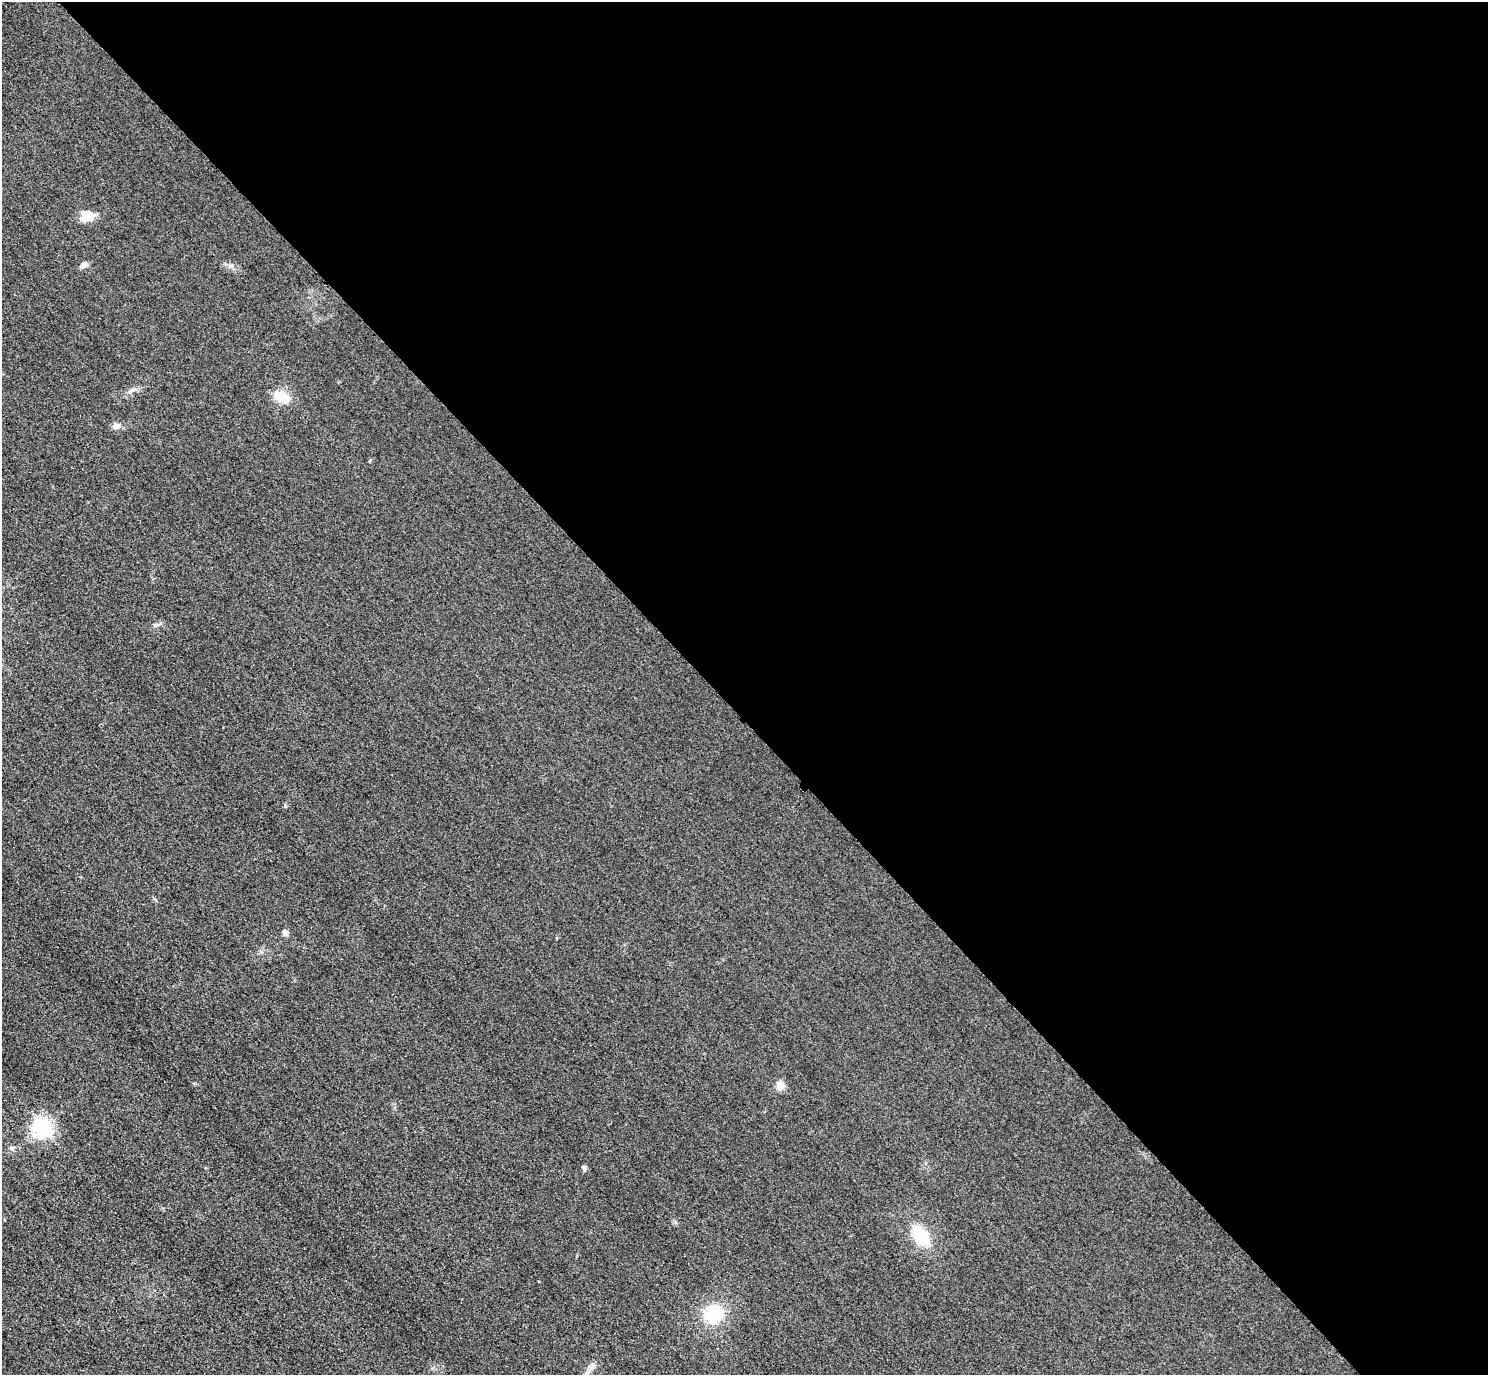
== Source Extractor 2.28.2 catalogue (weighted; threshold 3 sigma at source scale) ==
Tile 8 of 4 x 4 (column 4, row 2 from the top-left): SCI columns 4490-5975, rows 2931-4303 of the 6005 x 6003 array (HDU 1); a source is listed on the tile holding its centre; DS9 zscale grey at full resolution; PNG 1490 x 1377 px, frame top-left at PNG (2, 2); no overlay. Shown black and unused: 52% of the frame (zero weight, under 3 of 4 exposures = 3% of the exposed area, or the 3 px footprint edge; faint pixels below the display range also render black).
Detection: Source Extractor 2.28.2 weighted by HDU 2 'WHT'; one run over the whole footprint, this tile lists its part. Background 0.0522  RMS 0.016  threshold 0.0729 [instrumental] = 3 sigma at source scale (4.5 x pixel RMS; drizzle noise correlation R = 1.50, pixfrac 1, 0.05/0.05 arcsec/px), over >= 5 px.
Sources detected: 14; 1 inside a brighter object's white glare — not listed; the other 13 listed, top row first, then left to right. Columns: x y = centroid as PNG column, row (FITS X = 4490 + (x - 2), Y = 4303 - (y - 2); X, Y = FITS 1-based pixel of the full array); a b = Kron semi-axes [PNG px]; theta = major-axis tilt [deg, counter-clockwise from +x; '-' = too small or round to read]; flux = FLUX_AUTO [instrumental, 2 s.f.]
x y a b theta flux
87 217 16 10 20 22
84 265 10 7 30 7
281 397 19 11 -22 31
116 426 9 6 8 8.9
370 460 5 3 - 1.5
285 933 8 7 - 5.1
780 1086 5 5 - 48
42 1127 7 7 - 690
12 1148 7 5 2 3.5
584 1168 7 5 -47 3.7
921 1236 20 12 -56 63
714 1313 17 17 - 72
591 1367 7 5 46 5.3
Unlisted compact peaks at least as high as the median listed source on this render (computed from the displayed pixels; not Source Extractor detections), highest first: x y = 155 625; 231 266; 132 390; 194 1083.